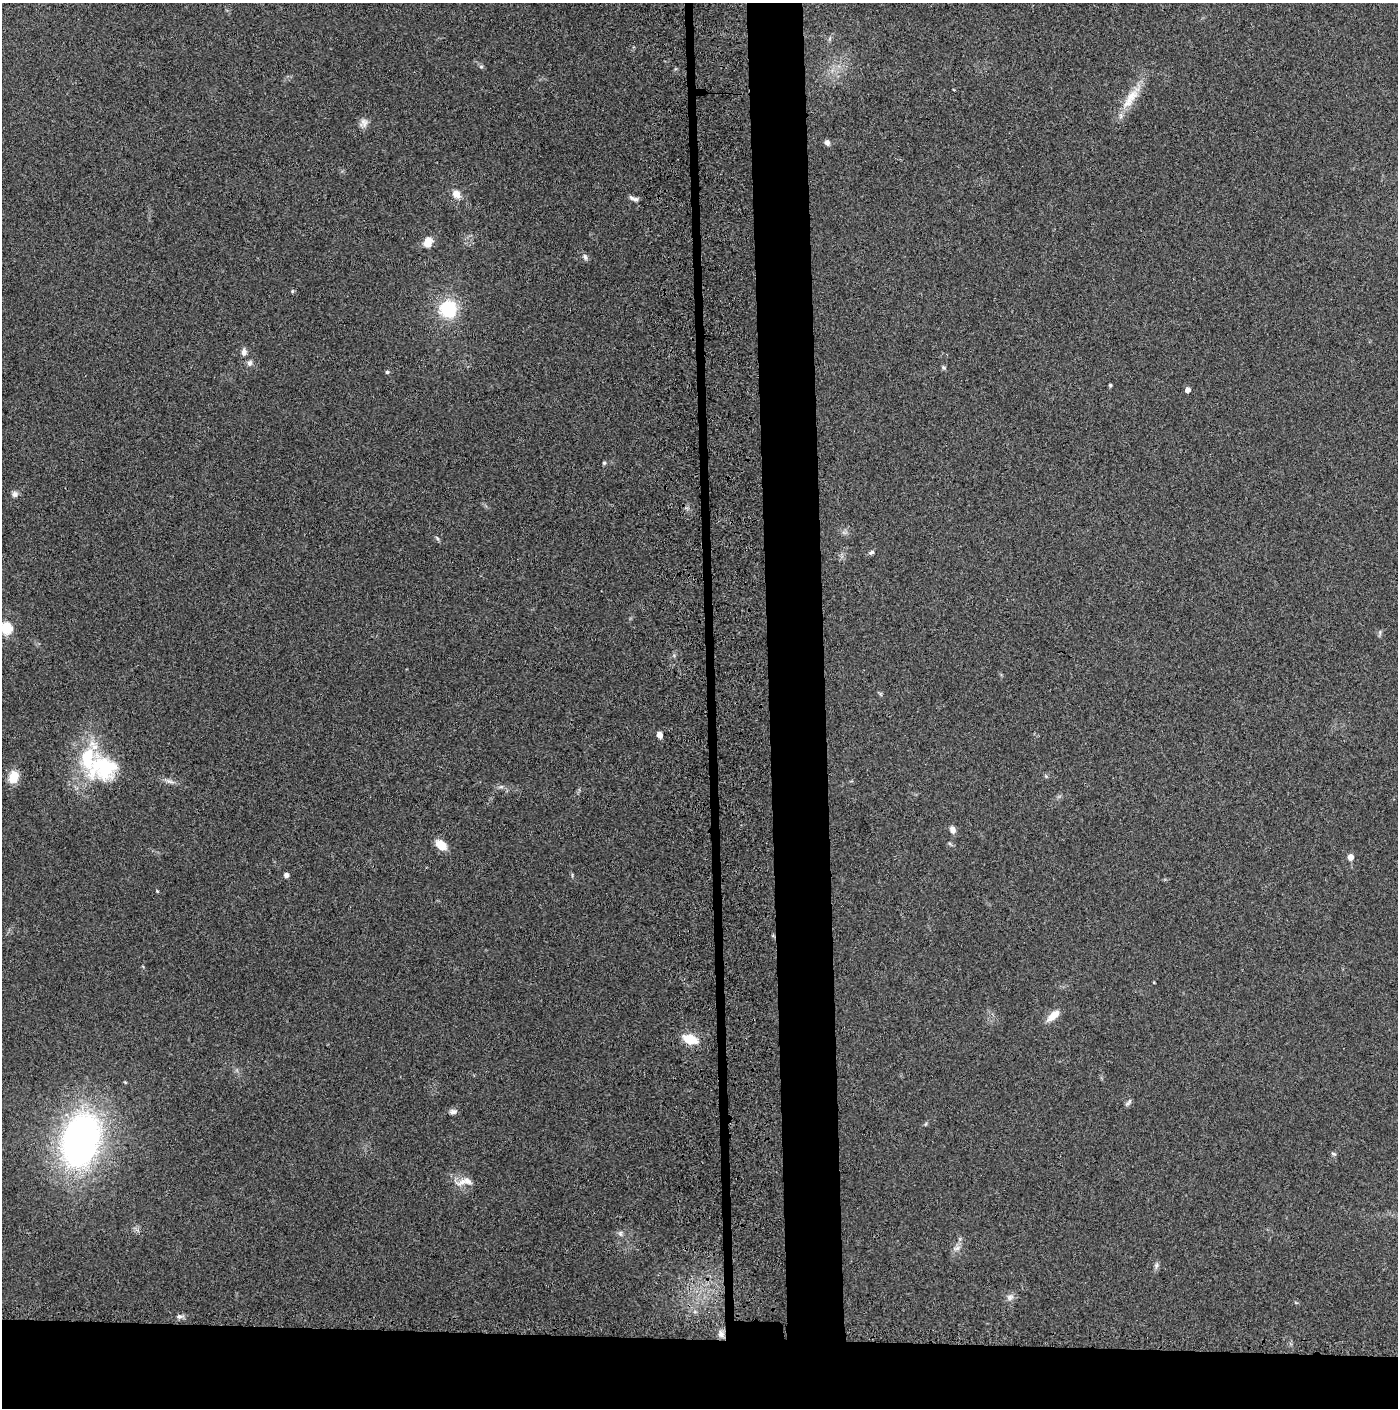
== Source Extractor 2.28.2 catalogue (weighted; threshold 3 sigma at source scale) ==
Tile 8 of 3 x 3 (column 2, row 3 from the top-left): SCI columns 1504-2899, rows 19-1424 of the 4358 x 4256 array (HDU 1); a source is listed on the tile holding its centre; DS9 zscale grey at full resolution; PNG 1400 x 1410 px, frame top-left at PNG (2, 3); no overlay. Shown black and unused: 9% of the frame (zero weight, under 3 of 4 exposures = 6% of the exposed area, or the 3 px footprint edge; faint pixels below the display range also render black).
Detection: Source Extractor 2.28.2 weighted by HDU 2 'WHT'; one run over the whole footprint, this tile lists its part. Background 0.0699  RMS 0.0076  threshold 0.0342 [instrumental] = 3 sigma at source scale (4.5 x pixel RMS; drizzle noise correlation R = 1.50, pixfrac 1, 0.05/0.05 arcsec/px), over >= 5 px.
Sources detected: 43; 1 inside a brighter listed object's ellipse — not listed separately; the other 42 listed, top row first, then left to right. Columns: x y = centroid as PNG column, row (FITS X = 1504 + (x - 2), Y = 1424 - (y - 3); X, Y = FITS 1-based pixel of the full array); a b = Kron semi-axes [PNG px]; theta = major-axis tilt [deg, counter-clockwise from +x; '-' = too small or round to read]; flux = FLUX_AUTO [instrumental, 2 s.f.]
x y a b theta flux
481 67 6 5 - 1.2
1130 98 36 12 55 17
364 122 13 9 -78 3.9
827 142 6 6 - 2.8
456 194 9 8 - 6.3
636 199 10 6 -10 2.3
428 242 11 8 76 9.3
585 257 9 5 -74 1.8
292 291 5 4 - 1.1
448 309 16 16 - 39
244 352 9 7 84 3
250 363 9 7 63 2.3
944 367 7 5 -34 1.2
387 372 5 4 - 1.1
1110 385 4 4 - 0.87
1187 390 4 4 - 4.2
604 463 5 4 - 1.1
15 494 8 7 - 2.4
871 552 8 5 26 1.6
6 628 6 6 - 77
659 735 5 4 - 5.4
103 768 43 34 4 59
13 777 15 11 74 10
170 781 12 3 -15 2.5
953 830 8 7 - 3.3
441 845 11 8 -40 12
1350 857 5 4 - 6.4
286 875 4 4 - 3.4
157 891 5 3 - 0.68
1054 1015 16 8 41 8.9
690 1039 15 9 -20 16
1128 1102 11 4 45 1.6
453 1112 10 6 7 2.7
81 1140 40 26 73 340
1333 1154 7 3 -10 1.1
467 1181 13 8 -29 5.9
620 1233 8 6 -90 2
957 1248 10 5 26 2.6
1156 1266 10 5 84 2
1010 1297 10 7 31 3
179 1316 8 4 7 1.9
721 1334 10 7 -66 3.6
Isophote crosses this tile's border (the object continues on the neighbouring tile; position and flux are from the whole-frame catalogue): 1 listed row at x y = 6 628